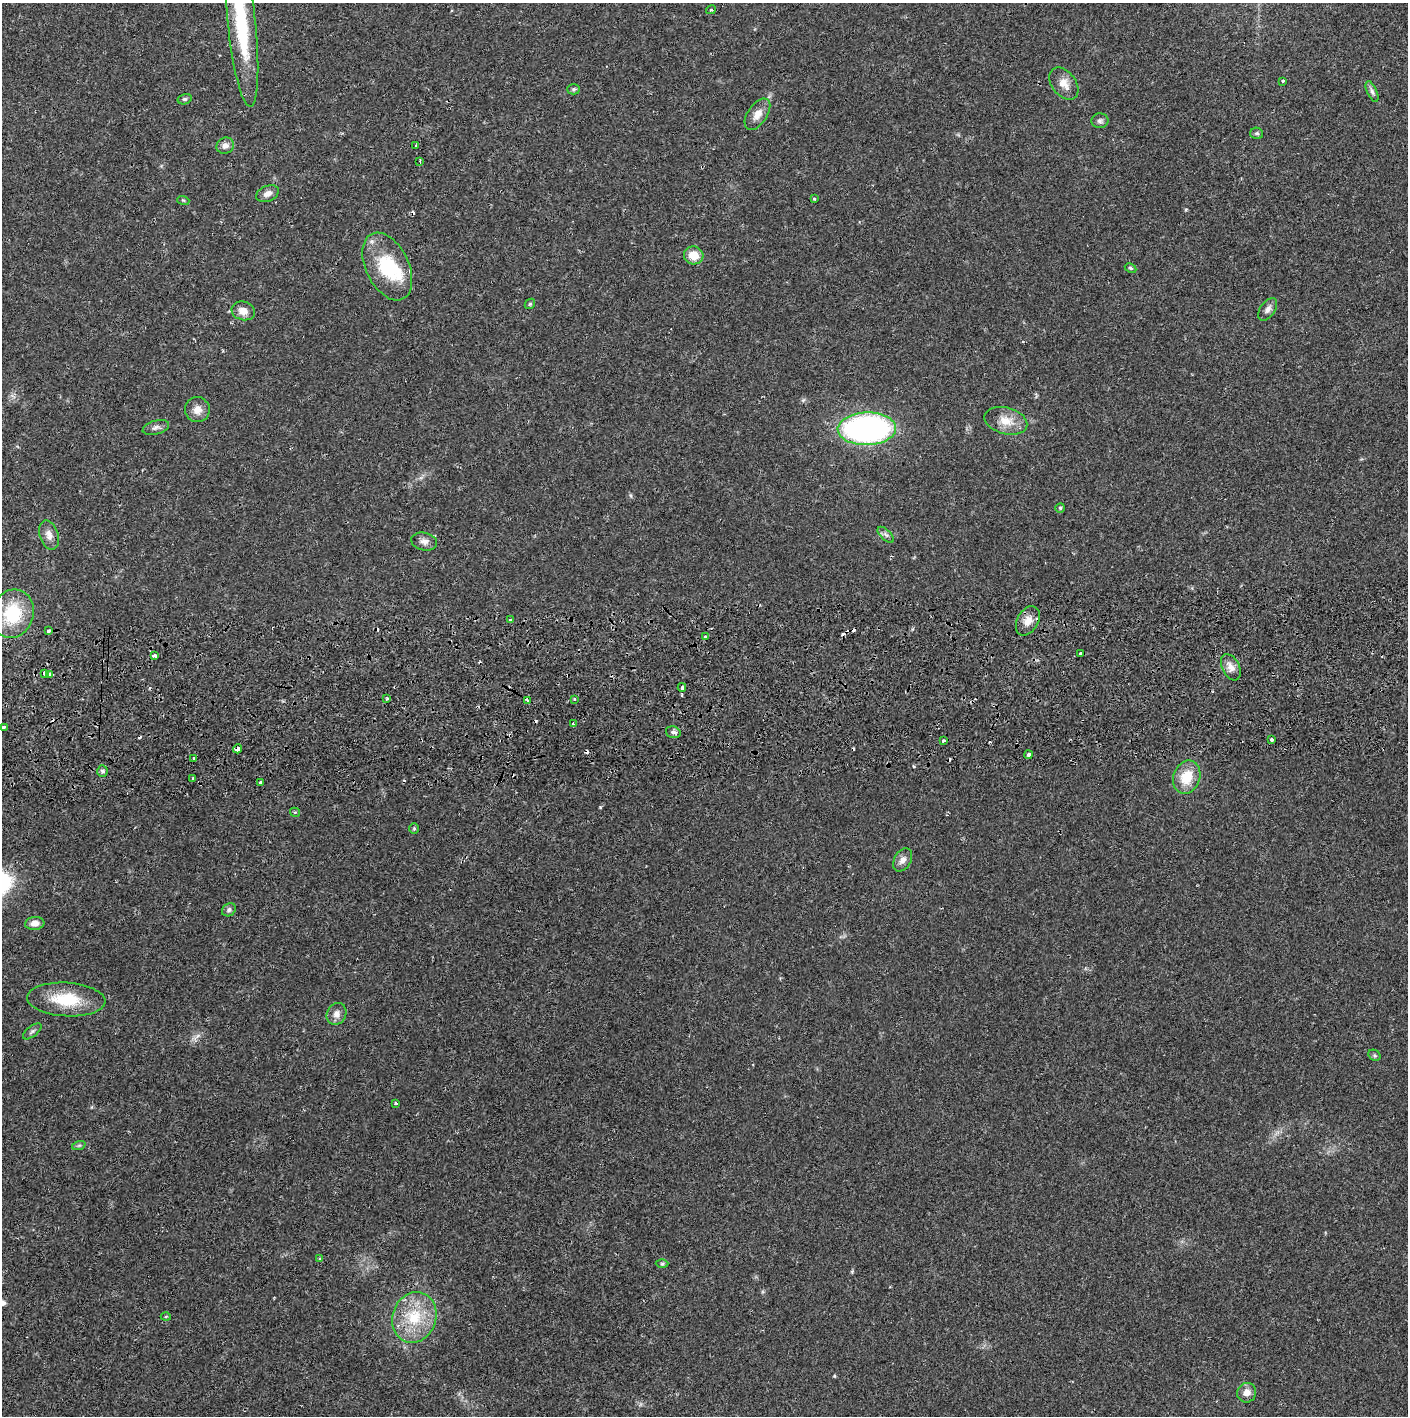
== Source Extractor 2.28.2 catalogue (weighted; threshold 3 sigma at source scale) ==
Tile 5 of 3 x 3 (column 2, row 2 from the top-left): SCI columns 1410-2815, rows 1471-2884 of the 4229 x 4357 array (HDU 1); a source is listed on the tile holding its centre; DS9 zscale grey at full resolution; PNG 1410 x 1418 px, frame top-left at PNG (2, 3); each listed source drawn as its Kron ellipse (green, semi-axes under 4 px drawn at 4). Shown black and unused: <1% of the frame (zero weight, under 2 of 3 exposures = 3% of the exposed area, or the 3 px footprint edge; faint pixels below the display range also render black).
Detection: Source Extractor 2.28.2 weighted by HDU 2 'WHT'; one run over the whole footprint, this tile lists its part. Background 0.0212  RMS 0.0035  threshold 0.0156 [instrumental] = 3 sigma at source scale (4.5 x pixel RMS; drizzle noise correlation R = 1.50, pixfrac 1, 0.05/0.05 arcsec/px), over >= 5 px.
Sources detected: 89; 1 inside a brighter object's white glare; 14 cosmic-ray / hot-pixel residue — neither listed nor drawn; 2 inside a brighter listed object's ellipse — not listed separately; the other 72 listed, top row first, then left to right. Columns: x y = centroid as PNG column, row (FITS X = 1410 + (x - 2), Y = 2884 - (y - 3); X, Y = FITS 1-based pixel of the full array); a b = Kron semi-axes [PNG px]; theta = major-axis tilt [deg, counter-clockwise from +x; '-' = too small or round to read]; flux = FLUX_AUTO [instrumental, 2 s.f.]
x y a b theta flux
711 10 5 3 - 0.37
242 26 81 14 -84 28
1283 81 3 3 - 0.52
1064 84 18 12 -53 3.6
574 89 6 5 - 0.62
1372 92 11 5 -66 1.1
185 99 7 5 14 0.61
757 114 18 9 56 3.3
1100 121 8 7 - 1
1257 133 6 5 - 0.62
225 146 9 8 - 1.8
416 146 4 3 - 1.2
420 161 3 2 - 0.41
268 194 12 7 23 2
814 199 4 3 - 0.44
183 200 6 4 -18 0.39
694 255 10 9 - 5.2
387 266 36 21 -64 19
1131 268 6 4 -27 0.48
530 304 6 4 45 0.48
1268 309 13 7 54 1.6
243 311 12 9 -14 3.1
197 410 12 12 - 2.9
1006 421 22 13 -15 5.4
156 428 13 6 16 1.4
867 429 29 16 1 100
1060 508 5 4 - 0.55
49 535 15 9 -74 2.6
886 535 10 5 -45 1
424 541 13 9 -12 1.8
13 614 24 21 70 18
510 620 4 3 - 0.46
1028 621 16 10 61 3.6
48 631 4 3 - 0.81
705 636 3 2 - 0.69
1081 653 4 3 - 0.75
155 656 3 3 - 3.4
1231 667 14 8 -64 2.5
45 673 4 3 - 2.1
50 675 4 3 - 1.9
682 687 4 3 - 4.5
387 699 3 2 - 0.52
574 699 3 3 - 0.65
527 700 3 2 - 0.76
573 723 3 2 - 0.72
4 727 3 3 - 0.88
673 732 7 5 -15 1.1
1271 739 3 3 - 1.3
944 741 3 3 - 0.8
238 749 4 3 - 2.2
1028 755 4 3 - 2.9
193 758 3 3 - 0.53
102 771 5 5 - 0.64
1187 777 17 13 70 8.4
193 778 4 3 - 0.34
261 782 3 3 - 3.4
295 812 5 4 - 0.38
414 828 5 5 - 0.46
903 860 12 8 60 2
229 910 7 6 - 0.84
35 923 9 6 5 2.3
66 999 39 17 -3 14
336 1014 11 9 62 2.2
32 1031 11 5 38 0.87
1374 1055 6 5 - 0.58
396 1103 3 3 - 0.94
79 1145 7 4 19 0.58
320 1259 4 4 - 0.45
662 1264 6 4 0 0.51
166 1316 5 3 - 0.33
414 1317 26 22 70 14
1247 1393 10 9 - 2.5
Overlapping masked pixels (flux is a lower limit): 4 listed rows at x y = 45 673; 50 675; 238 749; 1028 755
Isophote crosses this tile's border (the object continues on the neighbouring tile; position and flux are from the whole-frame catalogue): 1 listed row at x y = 242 26